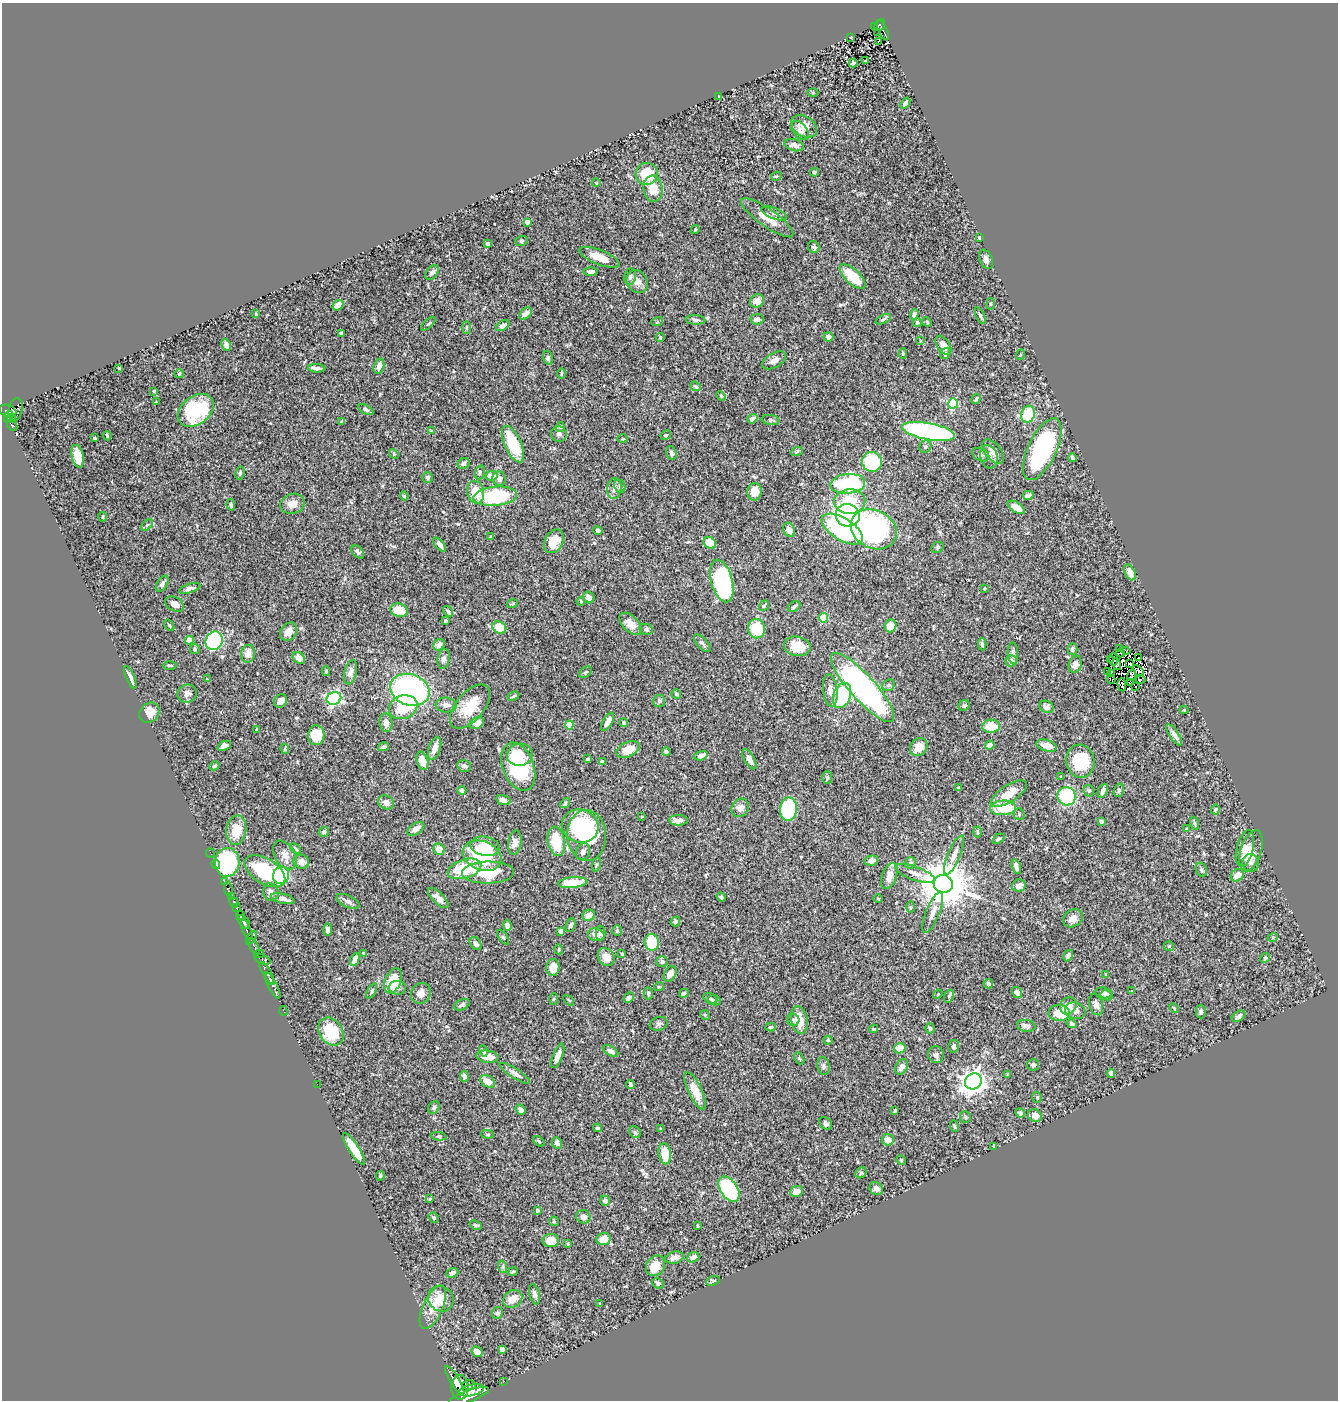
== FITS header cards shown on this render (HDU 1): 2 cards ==
NAXIS1  =                 1336
NAXIS2  =                 1398

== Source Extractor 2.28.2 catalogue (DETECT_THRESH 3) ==
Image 1336 x 1398 px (HDU 1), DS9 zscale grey, 1 PNG px = 1 image px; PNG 1340 x 1402 px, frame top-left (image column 1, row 1398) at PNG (2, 3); each listed source drawn as its Kron ellipse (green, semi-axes under 4 px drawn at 4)
Background 0.565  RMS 0.023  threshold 0.0678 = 3 sigma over >= 5 px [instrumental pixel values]
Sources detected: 474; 8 with non-positive FLUX_AUTO (blend fragments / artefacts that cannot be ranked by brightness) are neither listed nor drawn; the other 466 listed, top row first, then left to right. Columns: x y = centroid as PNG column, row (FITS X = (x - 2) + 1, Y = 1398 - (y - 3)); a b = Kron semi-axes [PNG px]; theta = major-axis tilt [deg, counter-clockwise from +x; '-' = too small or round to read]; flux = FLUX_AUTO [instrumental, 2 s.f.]
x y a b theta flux
880 25 6 4 64 88
875 26 3 2 - 13
883 30 11 3 -65 120
878 32 2 2 - 4.4
851 37 3 2 - 1.4
878 41 3 2 - 2.5
865 61 3 2 - 0.95
853 63 4 3 - 5.5
813 93 5 3 - 1.6
718 96 3 2 - 0.82
905 103 6 4 53 4.7
804 126 14 10 -35 13
800 130 11 7 -48 5.8
794 145 10 5 -16 6.9
814 172 4 3 - 2.3
647 174 11 11 - 41
776 176 5 4 - 1.6
596 183 4 3 - 1.2
653 189 13 9 -85 22
774 213 13 5 -22 5.6
767 218 31 8 -35 22
527 222 4 4 - 13
695 230 5 3 - 1.8
979 238 3 3 - 2.1
521 241 6 5 - 2.6
487 243 3 3 - 2.6
814 247 6 5 - 3
599 257 21 7 -22 25
986 259 10 6 -66 6.5
590 271 7 4 -1 5.8
432 273 8 5 53 5.7
630 277 8 6 80 4.1
853 277 16 7 -44 51
637 282 12 10 -58 12
757 301 7 6 - 13
991 304 6 3 82 1.8
338 305 6 4 38 14
526 313 7 5 37 7.8
256 314 3 3 - 1.8
914 314 5 4 - 6.4
980 315 9 3 -66 2.7
757 319 6 5 - 6.1
883 319 8 4 25 2.5
696 320 10 5 -4 3.6
657 322 6 4 17 1.7
917 322 4 4 - 3.3
927 322 5 4 - 1.8
428 324 9 3 40 1.9
503 326 7 4 34 6.9
466 328 6 3 -90 1.9
342 333 4 3 - 2.5
660 337 4 4 - 1.6
828 337 5 4 - 6.1
920 340 4 3 - 1.3
226 345 6 4 -65 5.4
943 345 11 6 -56 15
903 354 5 4 - 1.9
945 354 6 4 58 3.2
1020 355 5 3 - 1.3
548 358 7 4 -75 2.8
774 360 13 7 30 8.6
379 366 8 5 75 10
119 368 3 3 - 2.6
317 368 9 3 -2 5.9
179 374 5 4 - 1.7
562 374 5 2 - 1.6
696 386 5 4 - 2
154 391 3 3 - 1.6
721 396 5 3 - 1.5
976 399 5 3 - 3
156 402 4 4 - 1.1
953 403 5 5 - 110
15 410 11 7 78 410
196 410 20 14 38 120
366 410 8 4 -28 3.6
8 411 9 6 -19 510
1028 414 8 6 71 48
8 417 6 2 69 170
11 418 4 3 - 98
752 419 5 4 - 8.2
771 420 9 5 -8 2.9
342 421 4 3 - 2.9
12 425 6 3 -50 190
560 427 5 4 - 1.9
431 431 4 3 - 1.3
929 431 27 8 -11 380
559 434 8 8 - 5
666 435 5 3 - 2.1
107 436 5 3 - 1.6
94 438 3 3 - 1.7
622 439 5 3 - 1.4
513 444 20 8 -65 64
925 447 6 5 - 3.4
1042 449 33 14 65 180
797 451 6 3 20 1.9
993 451 14 8 -51 12
671 453 7 5 -71 4.4
394 454 5 4 - 1.6
981 455 9 6 -25 4.2
78 456 11 6 -78 18
989 457 12 8 -74 8.9
1072 458 4 3 - 3.8
872 462 10 9 - 92
463 463 6 5 - 3.6
480 472 7 4 76 2.6
240 473 7 4 80 2.6
492 476 6 5 - 15
428 477 5 5 - 3.3
499 479 7 6 - 6
848 484 17 9 5 140
620 486 7 5 -68 3.5
614 488 10 7 83 8.3
476 492 11 8 -75 26
754 492 9 7 81 19
1028 495 5 4 - 8.1
404 496 4 4 - 1.7
495 496 22 9 5 110
850 502 15 12 3 49
292 504 12 10 17 14
231 505 6 4 -81 2.5
1016 507 10 5 -32 12
848 515 12 11 - 510
103 517 5 2 - 1.5
147 525 7 4 45 2.4
842 529 23 11 -32 220
874 529 24 19 -26 260
598 530 5 3 - 4
789 530 7 5 -69 6.6
491 537 3 2 - 1.4
554 541 12 9 60 25
710 543 7 5 -37 26
440 545 9 4 -49 4.9
938 547 6 5 - 2.8
358 552 7 5 -46 3.6
1130 572 8 5 -66 9.2
722 581 22 10 -74 220
162 584 9 5 58 5.4
190 588 11 4 17 5.1
985 588 3 2 - 1.3
589 597 6 5 - 6.5
581 601 4 3 - 1.6
175 604 10 7 -27 10
512 604 5 3 - 1.5
764 606 6 4 53 1.9
794 606 6 5 - 3.6
399 610 9 6 -16 26
448 611 6 4 -58 3.9
823 618 4 4 - 61
445 620 3 3 - 2
630 624 14 7 -45 16
169 625 6 3 -55 1.8
891 626 6 5 - 22
499 627 7 5 -28 30
646 629 7 5 -10 3.3
756 629 9 8 - 48
289 632 10 7 57 13
189 640 4 4 - 25
214 641 9 8 - 170
702 643 11 5 -47 3.9
982 644 6 4 -87 3.3
439 645 6 5 - 8
797 646 13 9 -10 32
195 649 5 5 - 2.5
1072 649 6 5 - 3.3
1119 649 3 2 - 5.8
1126 651 4 2 - 0.83
1013 653 11 5 -87 3.8
1121 653 4 2 - 0.28
248 654 9 7 78 13
299 658 7 5 -40 12
1139 658 3 2 - 1.8
443 659 10 6 79 5.4
1110 659 3 2 - 1.1
1113 659 7 3 -88 1.5
1011 661 6 5 - 8.6
1075 664 9 6 76 7.2
1117 664 6 3 -77 0.82
1129 664 3 2 - 0.37
170 665 7 3 -1 2.1
326 671 5 4 - 1.9
1138 671 6 2 -45 0.46
350 672 12 6 76 8.2
585 672 7 5 41 2.5
1107 672 3 2 - 6.7
1112 674 3 2 - 1.8
1132 675 6 3 78 0.13
130 677 12 3 -66 7.8
207 679 4 4 - 1.2
1111 679 4 2 - 0.81
1141 680 5 2 - 1
1131 683 2 2 - 1
889 685 6 5 - 3.5
1122 685 7 3 -86 3.6
863 687 45 12 -48 480
1136 687 3 2 - 1.8
410 690 20 15 -20 330
830 690 16 7 -83 11
187 694 10 9 - 8.4
676 694 5 4 - 2.6
842 695 13 8 71 120
513 696 6 3 28 2
334 698 7 6 - 330
281 701 7 6 - 7.2
659 701 6 6 - 2.8
446 705 10 7 -4 8.3
964 706 6 5 - 3
403 707 15 11 21 62
470 707 26 13 49 41
1046 707 7 6 - 8.6
1184 710 4 4 - 1.2
149 713 11 9 43 17
608 722 10 5 61 12
386 723 9 6 -83 8.8
477 723 7 5 28 13
624 723 4 4 - 2.8
569 725 4 4 - 42
991 726 9 6 5 36
257 729 3 2 - 1.6
316 735 10 8 84 41
1174 735 12 4 -57 6.6
990 745 5 4 - 9.2
224 746 7 4 23 5.9
1047 746 10 5 -17 14
384 747 6 4 15 3.4
919 747 9 8 - 19
435 748 12 6 72 12
285 749 5 4 - 1.9
628 749 12 7 24 25
666 752 4 4 - 3.5
520 755 13 11 12 20
701 756 7 4 17 6.1
588 759 4 3 - 2
749 759 11 5 -60 7.4
422 761 9 5 -73 15
1080 761 16 14 -79 72
602 762 4 3 - 5.4
214 766 5 4 - 2.5
464 766 7 6 - 4.7
518 767 25 15 -68 99
1061 777 4 3 - 1.6
827 778 6 5 - 2.8
958 788 4 3 - 1.8
462 790 4 4 - 4.4
1119 790 7 5 73 2.8
1089 791 6 5 - 2.9
1103 791 7 4 64 5.5
1009 794 21 8 33 25
1067 796 9 9 - 110
503 800 7 4 -18 8.7
386 802 8 6 -24 7
565 803 5 4 - 2.1
740 808 9 8 - 8
1003 808 13 7 4 48
788 809 12 8 84 150
1215 809 5 4 - 2
1019 814 5 5 - 2.3
642 816 4 2 - 1.2
678 820 9 5 0 7.9
1101 821 4 4 - 3.8
1194 823 7 4 -70 2.4
580 826 18 16 -18 75
416 829 9 5 32 8.7
1186 829 4 3 - 1.3
236 830 14 10 82 31
324 832 5 5 - 4.3
978 832 5 3 - 1.8
587 835 25 19 -88 120
998 839 6 4 37 2.2
556 841 15 8 -80 55
515 842 12 6 82 9.3
485 846 15 9 -10 32
1245 848 19 8 77 13
295 849 6 4 -41 2.8
439 849 6 5 - 17
1251 851 21 10 72 25
583 852 9 7 65 5.7
210 853 5 2 - 15
285 855 15 10 -58 12
954 855 21 6 67 12
482 856 20 14 -22 110
871 861 7 5 12 8.1
227 862 14 12 87 190
301 862 8 7 - 12
910 863 6 5 - 3.9
1251 863 9 8 - 4.6
216 864 5 3 - 22
596 864 7 3 81 2.3
1016 867 8 4 -72 5.9
465 869 17 9 17 65
1201 870 7 5 -66 3
265 871 22 12 -32 110
488 873 26 11 1 65
915 873 21 6 -19 12
1237 875 7 5 42 13
281 876 9 8 - 100
889 876 14 7 71 15
224 882 4 3 - 84
573 883 14 5 6 40
943 884 9 9 - 7400
1019 885 7 6 - 8.4
228 889 7 4 -80 250
271 892 9 7 -70 8.6
231 897 3 3 - 230
721 897 5 4 - 3.2
438 898 13 5 -44 8.3
283 899 12 5 -15 10
878 899 4 3 - 1.4
348 901 12 5 -25 5.1
234 902 5 3 - 340
910 907 6 4 89 1.6
237 908 4 3 - 460
933 912 22 7 68 12
240 915 4 3 - 440
589 915 6 5 - 16
1073 918 10 8 33 9.5
675 921 5 4 - 3.4
244 922 8 5 -50 1200
571 925 7 4 66 3.2
507 926 5 4 - 6.2
328 929 6 4 -90 5.9
247 930 11 3 -66 570
561 931 4 4 - 5.4
617 931 5 4 - 2.6
601 933 7 5 90 5.1
596 935 8 6 -14 11
503 937 8 4 -54 1.9
1273 937 5 3 - 1.3
251 938 8 4 57 350
652 942 8 7 - 48
476 944 7 5 -52 5.6
1169 946 5 5 - 1.8
254 947 9 3 -65 290
559 949 5 4 - 1.9
363 953 3 3 - 1.2
622 953 4 3 - 1.9
259 954 5 3 - 200
1068 956 6 4 58 5.6
606 957 9 8 - 14
1265 958 5 4 - 1.7
262 959 8 4 -20 180
355 960 7 4 65 8.9
662 961 6 5 - 3.1
553 967 8 6 85 12
267 973 12 3 -61 920
670 974 8 5 61 11
1106 974 3 3 - 1.5
270 979 6 4 -61 530
393 981 13 8 68 36
988 984 5 5 - 3
272 985 15 4 -62 660
659 987 5 3 - 1.6
397 988 9 7 -3 4.7
372 991 8 4 61 2.5
1132 991 4 3 - 1.1
1017 992 6 4 -56 6.2
421 993 11 9 55 10
648 993 6 4 -77 2.7
684 993 5 4 - 3.5
1103 993 8 5 -9 6.2
938 994 5 4 - 1.5
1107 995 6 5 - 3.6
949 996 7 4 66 2.2
629 998 6 4 43 4.5
710 998 7 5 -26 3.2
553 999 6 4 87 1.8
569 1000 6 2 -46 1.2
714 1000 6 5 - 3.1
462 1005 8 5 27 4.2
1096 1005 11 7 -73 6.7
1068 1006 9 7 59 19
1174 1008 5 3 - 1.6
283 1011 5 2 - 13
1075 1011 10 8 -16 9.6
1201 1012 7 5 90 3.8
1059 1013 11 8 0 30
705 1015 5 4 - 1.5
1239 1016 7 5 33 5.1
793 1020 6 6 - 4
799 1020 14 8 -79 23
659 1024 9 6 18 3.7
1072 1024 5 4 - 3.4
1026 1026 9 6 -9 6.1
770 1027 5 4 - 2.6
930 1028 5 4 - 2.4
874 1029 4 3 - 2.6
331 1031 15 11 -56 55
828 1040 4 4 - 1.8
954 1046 6 5 - 3.6
900 1048 6 5 - 19
483 1051 5 4 - 3.1
610 1051 8 4 -29 6.1
936 1055 8 8 - 6.4
558 1056 13 5 68 10
488 1057 11 6 -8 15
799 1058 6 3 -59 1.8
1033 1065 6 5 - 4.9
824 1066 9 6 -76 3.8
901 1067 8 6 60 8.7
515 1073 18 5 -32 7.8
1111 1073 4 4 - 5.5
1007 1074 4 3 - 1.1
464 1077 5 4 - 5.1
488 1081 8 5 -31 16
973 1081 9 7 37 1300
317 1084 2 2 - 21
630 1085 4 3 - 4
695 1091 20 7 -65 20
1037 1097 5 4 - 2.3
434 1107 7 5 59 3.1
521 1110 5 4 - 5.9
895 1111 3 2 - 1.7
1020 1113 4 4 - 3.2
1035 1116 7 6 - 7.9
965 1117 6 5 - 2.5
826 1123 7 5 -45 3.6
954 1126 6 3 -68 1.9
597 1128 4 3 - 2.5
661 1129 4 3 - 1.3
635 1132 6 5 - 2.7
487 1134 6 4 -5 2.2
439 1136 8 3 -5 1.9
888 1140 6 6 - 12
539 1141 6 4 -38 2.2
557 1143 6 5 - 4.9
993 1146 3 3 - 1.3
354 1149 18 5 -58 36
665 1154 11 6 -83 30
901 1160 5 4 - 1.6
861 1173 6 5 - 2.5
380 1176 5 3 - 2.1
876 1188 7 6 - 4.6
729 1189 14 8 -57 220
796 1191 6 5 - 12
430 1199 4 3 - 1.2
605 1201 5 5 - 5.2
537 1210 3 3 - 3.5
434 1217 5 4 - 2.4
583 1217 7 6 - 7.6
554 1221 5 4 - 1.7
476 1225 6 4 -27 2.3
698 1226 3 2 - 1.5
604 1239 7 6 - 19
551 1240 8 6 -2 23
568 1244 3 3 - 1.5
693 1257 6 5 - 6.6
674 1258 9 6 13 7.2
656 1266 11 9 55 23
503 1267 6 4 -72 2.1
513 1272 5 3 - 1.9
452 1273 6 4 21 4.2
713 1281 7 4 21 2.5
658 1283 6 5 - 3.2
534 1294 10 5 -76 5.4
441 1299 13 12 - 25
513 1299 10 8 35 15
600 1303 3 2 - 1
433 1307 23 10 65 25
497 1313 6 5 - 3
502 1349 4 4 - 5.4
477 1352 6 5 - 6.9
455 1380 16 5 -58 2500
504 1381 2 2 - 8.6
469 1385 7 4 3 290
460 1387 12 8 89 3400
471 1390 13 5 13 2200
469 1396 21 5 20 4200
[8 non-positive-flux detections neither listed nor drawn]